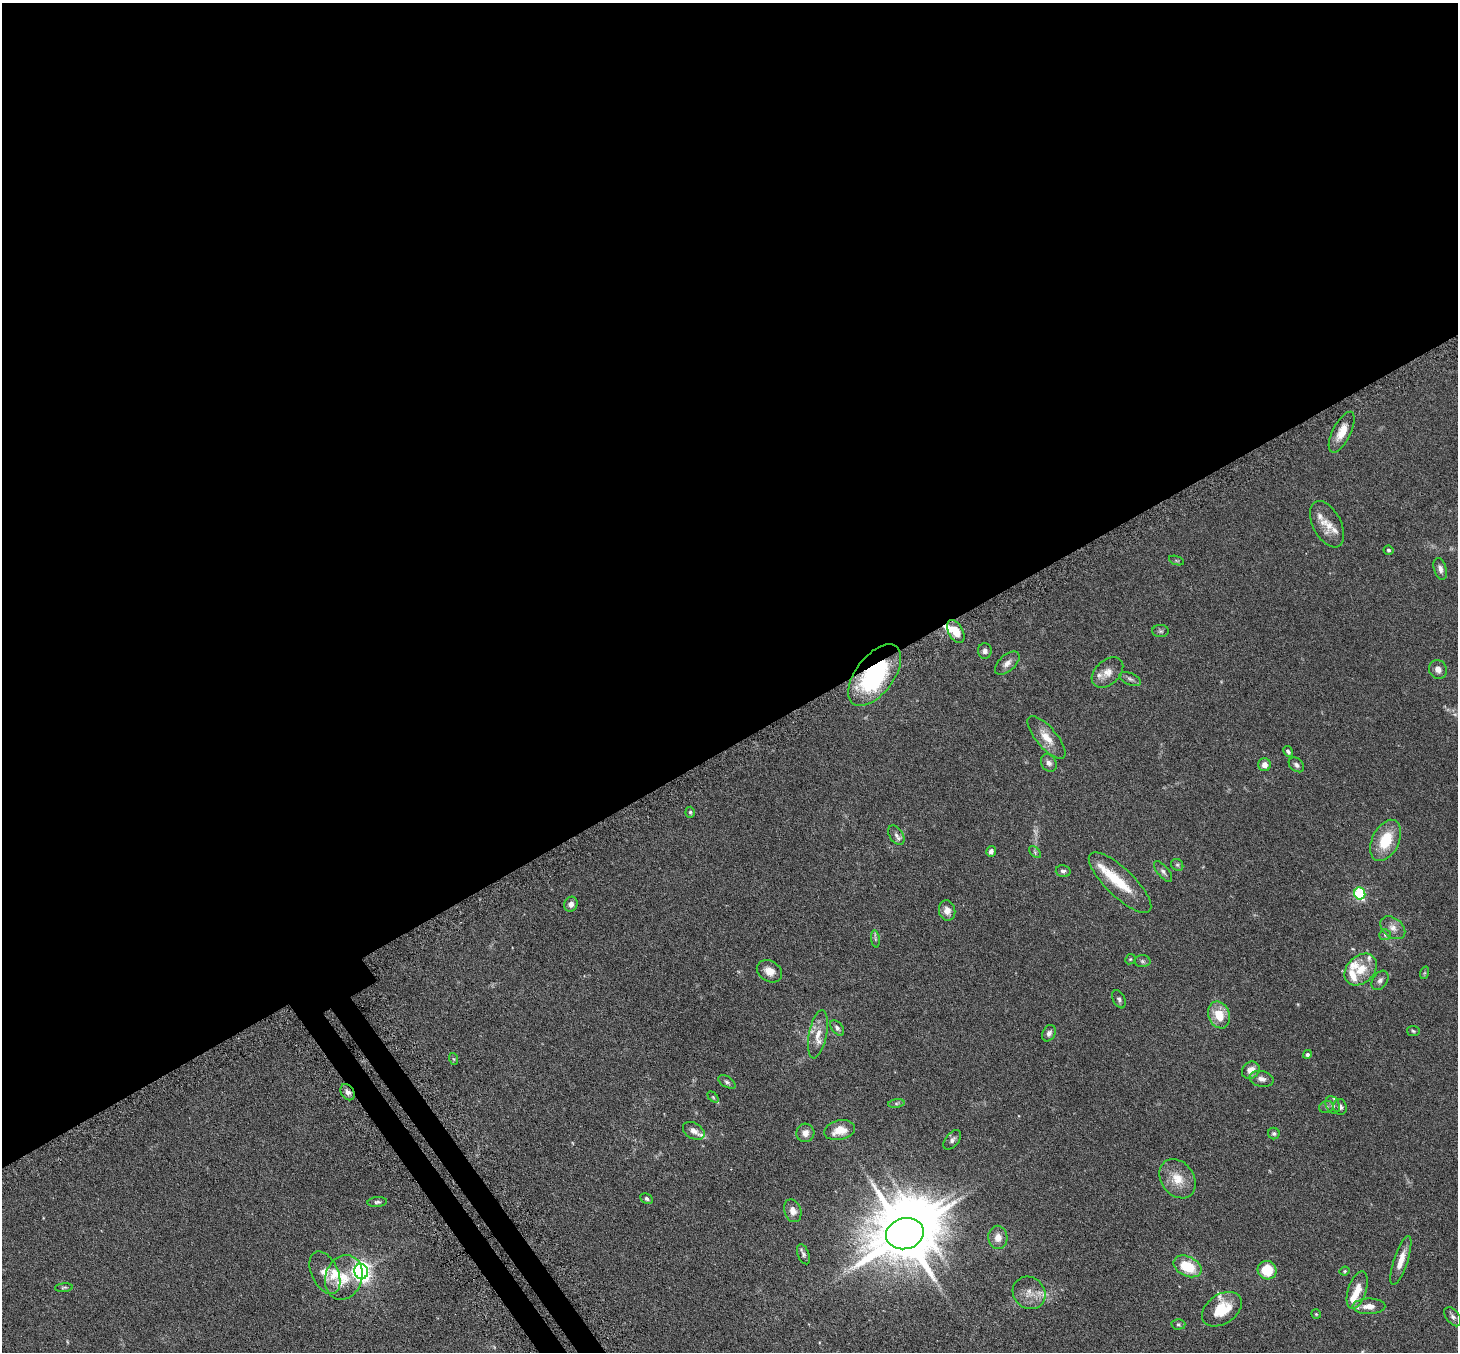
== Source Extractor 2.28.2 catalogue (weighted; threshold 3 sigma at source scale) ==
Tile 2 of 4 x 4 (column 2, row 1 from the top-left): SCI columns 1508-2963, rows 4238-5587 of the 5927 x 5916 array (HDU 1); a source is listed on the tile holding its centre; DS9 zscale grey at full resolution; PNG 1460 x 1354 px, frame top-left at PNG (2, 3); each listed source drawn as its Kron ellipse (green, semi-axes under 4 px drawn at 4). Shown black and unused: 56% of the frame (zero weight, under 3 of 6 exposures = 4% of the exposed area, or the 3 px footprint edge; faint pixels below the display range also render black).
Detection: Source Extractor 2.28.2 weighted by HDU 2 'WHT'; one run over the whole footprint, this tile lists its part. Background 0.12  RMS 0.0045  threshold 0.0185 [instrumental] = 3 sigma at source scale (4.09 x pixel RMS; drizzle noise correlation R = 1.36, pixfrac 0.8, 0.05/0.05 arcsec/px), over >= 5 px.
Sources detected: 103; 4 too faint to see at this stretch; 2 inside a brighter object's white glare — neither listed nor drawn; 14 inside a brighter listed object's ellipse — not listed separately; the other 83 listed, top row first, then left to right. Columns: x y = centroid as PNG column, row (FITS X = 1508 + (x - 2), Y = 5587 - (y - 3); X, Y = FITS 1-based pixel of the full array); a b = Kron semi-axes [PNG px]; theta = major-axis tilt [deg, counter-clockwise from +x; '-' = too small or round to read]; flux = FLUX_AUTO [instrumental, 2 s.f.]
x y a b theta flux
1342 432 22 9 63 5.8
1327 524 25 14 -62 5.6
1388 550 5 4 - 0.6
1176 561 8 3 -19 0.48
1440 569 11 6 -74 1.8
1161 631 8 6 -1 0.87
956 632 12 7 -61 5.6
985 651 8 7 - 1.3
1007 663 15 8 42 2.5
1438 669 10 8 -61 2.2
1107 672 18 12 43 4
875 675 36 19 53 47
1130 679 11 6 -23 1.2
1046 737 27 10 -49 5.9
1288 751 6 4 -59 0.92
1049 763 9 7 -57 1.7
1264 765 6 6 - 2.2
1296 765 9 6 -42 1.2
690 812 5 4 - 0.59
896 835 11 6 -58 1.5
1386 840 22 13 64 13
991 851 5 4 - 1.2
1035 852 7 4 -46 0.64
1177 865 6 5 - 0.76
1063 871 7 5 -14 1
1163 872 12 5 -51 1.3
1120 883 41 14 -44 13
1360 893 6 5 - 44
571 904 7 6 - 1.7
947 911 10 8 -75 2.7
1393 928 14 9 -38 2.8
1385 935 5 5 - 0.7
875 939 8 4 -82 0.79
1130 959 5 4 - 0.46
1142 961 8 6 -2 0.84
1361 969 18 13 43 7.9
769 971 13 10 -32 3.9
1424 973 6 4 71 0.54
1380 980 10 7 56 1.5
1119 999 9 6 -65 1.1
1219 1015 14 10 -68 8.4
837 1028 9 5 -50 1.2
1413 1031 6 5 - 0.62
1049 1033 9 6 63 1.4
818 1034 24 9 79 5.1
1307 1054 4 4 - 0.85
454 1059 6 4 -70 0.49
1251 1070 9 8 - 3.6
1262 1079 12 7 -11 2
727 1082 9 5 -33 1
348 1092 9 6 -57 1.7
713 1097 6 4 -45 0.51
896 1103 8 4 8 0.76
1333 1105 9 6 -65 1.5
1326 1107 7 5 15 0.87
1340 1107 8 6 -79 1.3
840 1130 16 9 12 6.1
694 1131 12 7 -31 2.1
805 1133 9 9 - 2.7
1274 1134 6 5 - 0.73
952 1140 11 6 50 1.4
1178 1179 21 16 -53 7.4
647 1199 6 5 - 0.91
377 1202 10 5 4 0.92
793 1211 12 8 -72 2.6
905 1234 19 15 13 3200
998 1237 12 9 -89 3.7
803 1254 10 5 -68 1.2
1401 1260 25 7 72 4.9
1187 1266 15 9 -26 12
1267 1270 9 9 - 10
361 1271 7 7 - 190
1345 1271 5 3 - 0.43
325 1273 23 13 -65 4.9
344 1277 23 18 69 10
64 1288 9 4 5 0.63
1357 1290 19 9 72 5.2
1029 1293 17 15 -43 5.1
1369 1306 16 8 1 3.4
1222 1309 22 14 34 10
1316 1314 5 4 - 0.47
1453 1317 11 6 -53 1.3
1178 1324 7 5 2 0.68
Overlapping masked pixels (flux is a lower limit): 2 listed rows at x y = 875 675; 348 1092